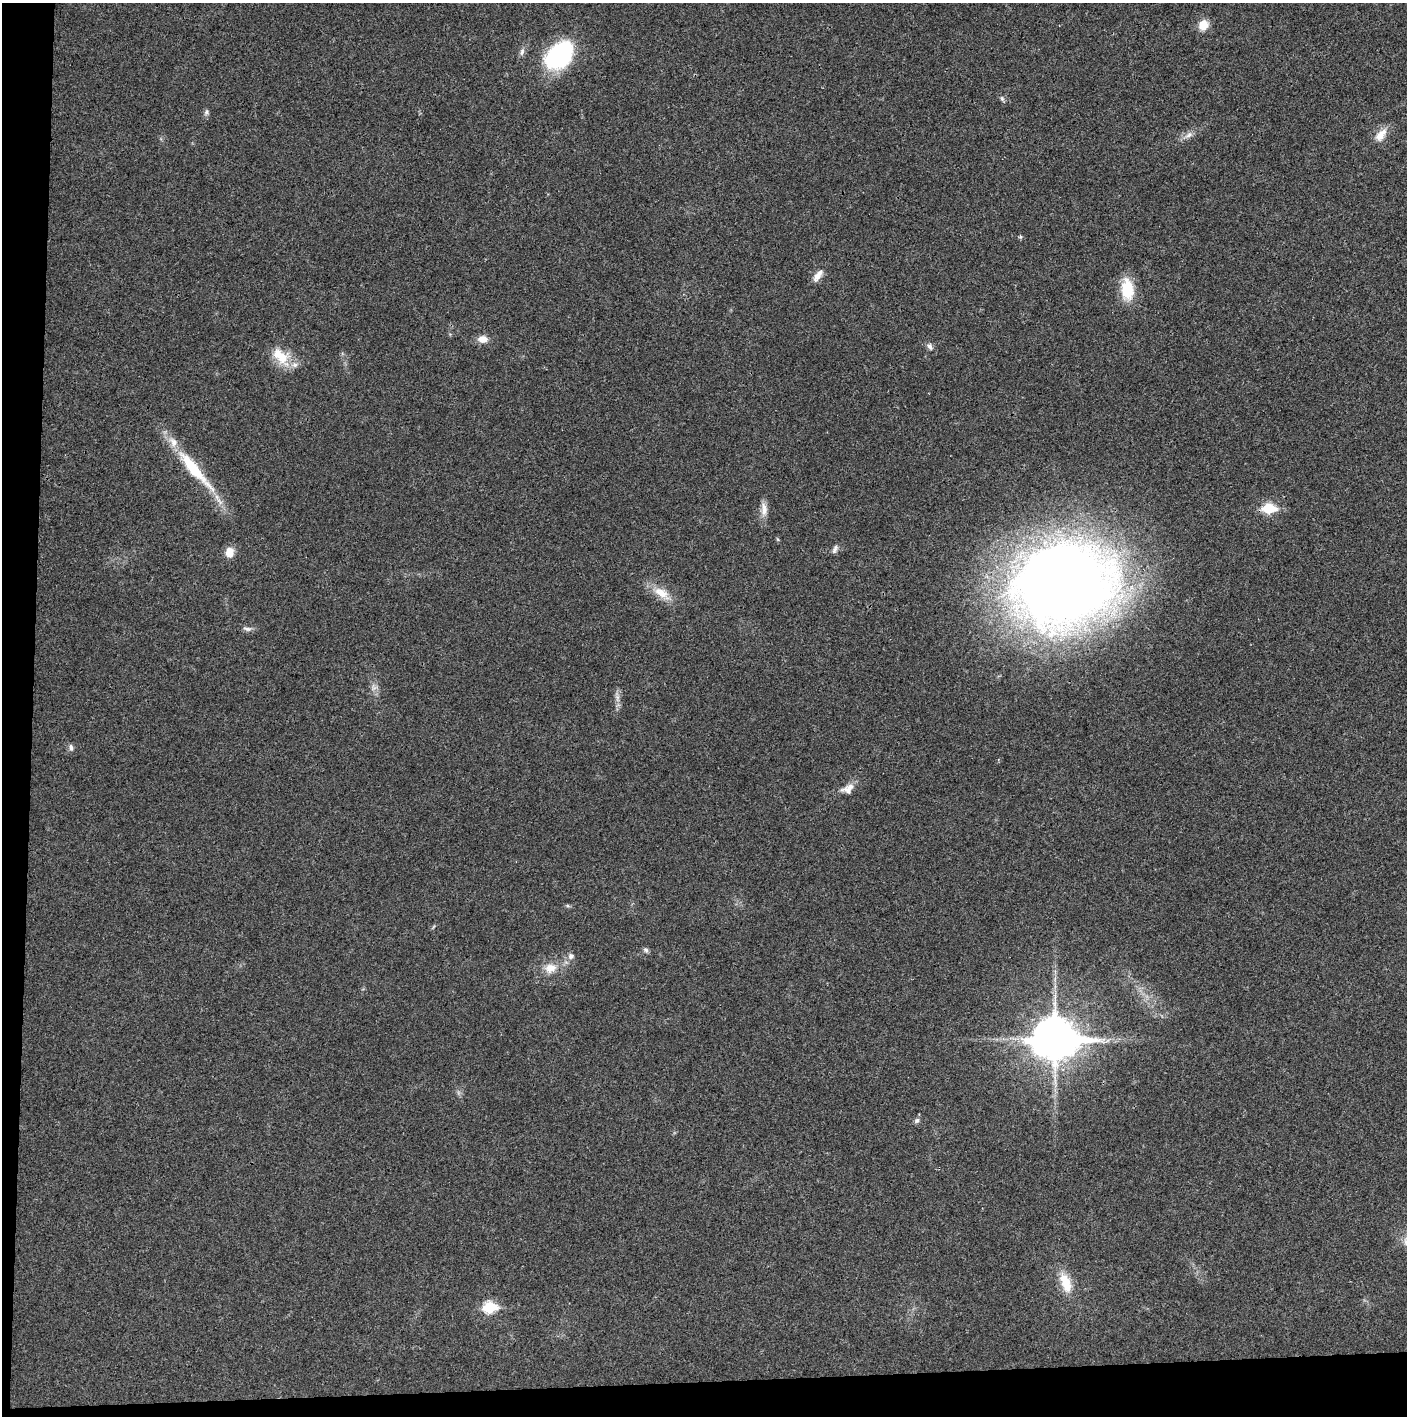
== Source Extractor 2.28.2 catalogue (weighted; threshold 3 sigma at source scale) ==
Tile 7 of 3 x 3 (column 1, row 3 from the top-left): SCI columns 5-1409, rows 1-1414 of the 4221 x 4243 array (HDU 1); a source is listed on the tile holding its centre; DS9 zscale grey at full resolution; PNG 1409 x 1418 px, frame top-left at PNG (2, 3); no overlay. Shown black and unused: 5% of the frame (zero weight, under 3 of 4 exposures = <1% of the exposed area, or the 3 px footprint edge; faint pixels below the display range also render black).
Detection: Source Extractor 2.28.2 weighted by HDU 2 'WHT'; one run over the whole footprint, this tile lists its part. Background 0.0193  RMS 0.005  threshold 0.0225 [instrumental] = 3 sigma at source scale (4.5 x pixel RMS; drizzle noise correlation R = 1.50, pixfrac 1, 0.05/0.05 arcsec/px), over >= 5 px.
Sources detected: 33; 1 too faint to see at this stretch — not listed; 2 inside a brighter listed object's ellipse — not listed separately; the other 30 listed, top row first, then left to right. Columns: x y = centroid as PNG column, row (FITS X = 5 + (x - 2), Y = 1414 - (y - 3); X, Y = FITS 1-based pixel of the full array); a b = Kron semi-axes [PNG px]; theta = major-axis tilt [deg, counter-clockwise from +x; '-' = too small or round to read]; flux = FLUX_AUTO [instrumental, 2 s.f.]
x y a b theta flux
1203 25 9 8 - 8.1
522 52 10 6 74 1.7
559 56 32 22 46 56
1002 98 7 5 -70 1
206 112 8 5 82 1.2
1188 135 14 6 38 2.6
1381 135 20 10 50 5.9
818 276 19 8 52 3.9
1127 289 23 13 -85 17
483 339 11 9 -7 4.1
930 346 9 6 -62 1.7
281 356 29 16 -43 12
194 469 67 13 -49 28
1268 508 7 6 - 30
764 509 20 8 -88 4.1
835 549 12 5 67 1.5
229 552 11 9 89 5.6
1063 584 87 66 14 750
662 593 25 12 -36 8.5
247 629 13 5 -7 1.8
617 698 11 5 88 2.3
71 747 10 5 -84 1.4
848 790 17 10 -17 3.4
646 950 7 6 - 1.2
571 956 8 7 - 1.9
550 968 17 12 16 6.7
1055 1039 16 13 1 1600
917 1120 8 6 44 1.4
1066 1283 28 13 -71 11
490 1307 7 6 - 41
Overlapping masked pixels (flux is a lower limit): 1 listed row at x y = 1055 1039